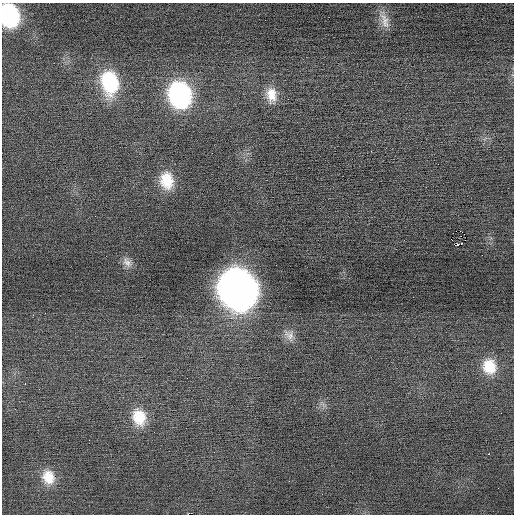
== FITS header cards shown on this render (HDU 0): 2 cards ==
NAXIS1  =                  512 / Axis length
NAXIS2  =                  512 / Axis length

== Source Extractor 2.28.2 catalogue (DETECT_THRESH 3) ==
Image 512 x 512 px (HDU 0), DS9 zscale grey, 1 PNG px = 1 image px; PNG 516 x 516 px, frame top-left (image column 1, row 512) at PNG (2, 3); no overlay
Background 0.0391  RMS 0.7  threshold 2.09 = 3 sigma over >= 5 px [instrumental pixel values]
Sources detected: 19; all 19 listed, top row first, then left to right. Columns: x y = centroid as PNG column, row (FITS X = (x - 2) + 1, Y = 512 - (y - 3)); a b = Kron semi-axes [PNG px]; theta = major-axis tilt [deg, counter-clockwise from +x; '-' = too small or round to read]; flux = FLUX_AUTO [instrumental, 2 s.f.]
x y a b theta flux
9 15 19 14 -78 5000
385 21 25 11 -72 570
110 82 27 18 -81 3400
179 95 24 19 -73 8200
271 95 22 15 -83 860
167 180 22 16 -81 1300
461 236 2 2 - 26
452 240 3 2 - 43
459 244 7 3 21 950
127 262 16 10 -51 350
238 289 24 20 -71 65000
289 335 18 11 -50 430
489 366 21 18 -80 1300
25 383 3 3 - 33
139 417 22 17 -75 1300
193 421 2 2 - 29
214 452 2 2 - 88
489 454 2 2 - 340
48 477 19 16 -70 910
At the frame edge (FLAGS 8, measured only in part): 1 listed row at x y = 9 15